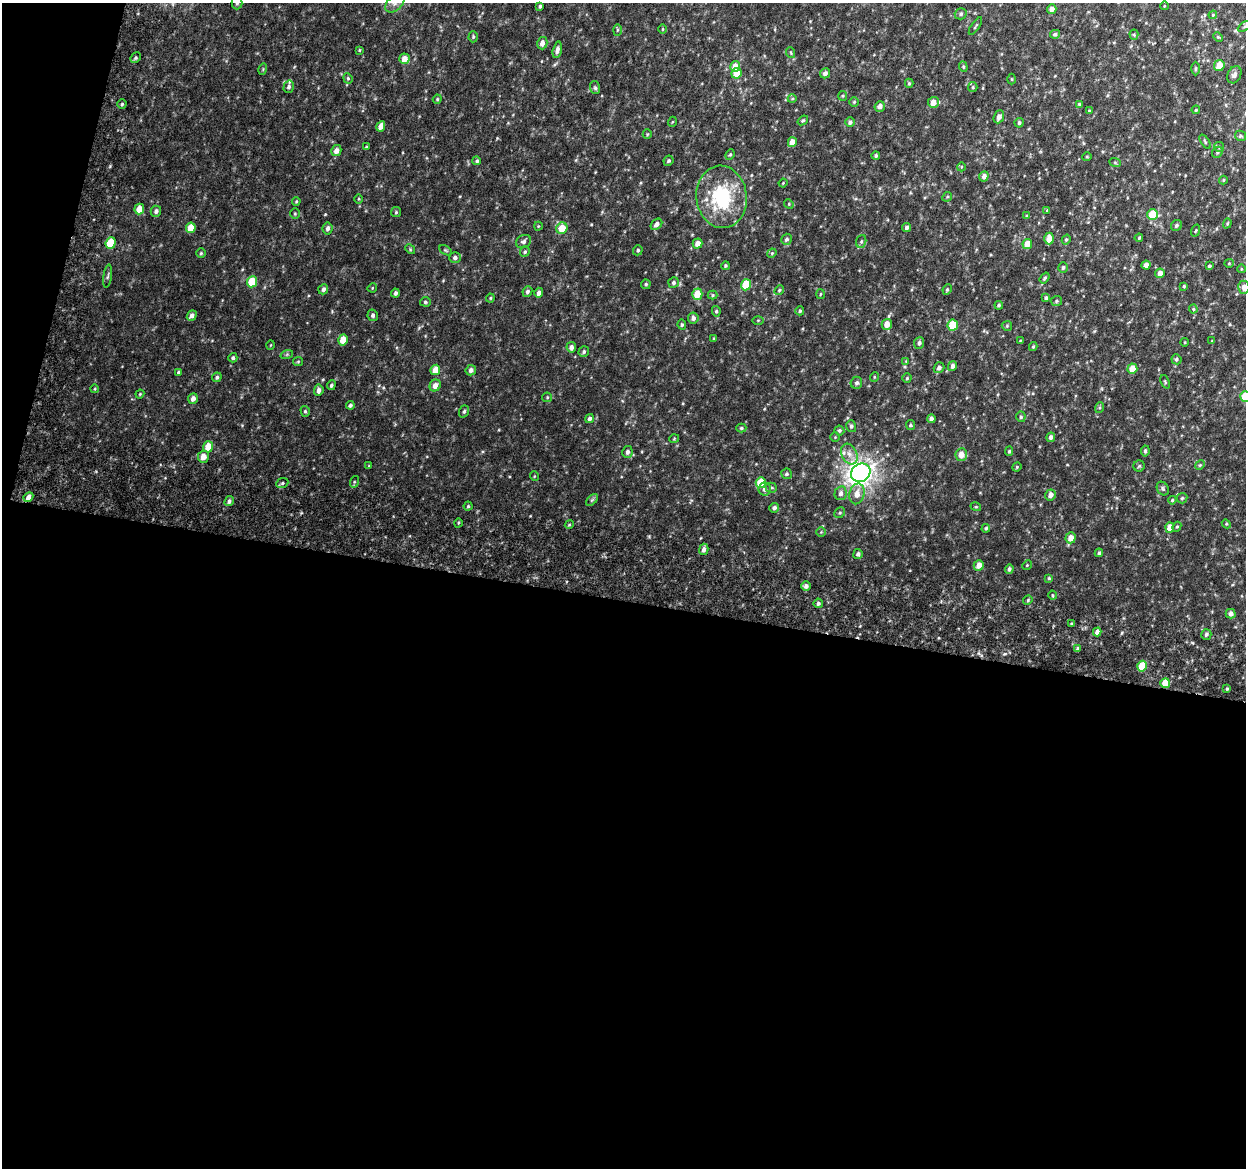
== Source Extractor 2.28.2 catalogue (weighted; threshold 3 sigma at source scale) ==
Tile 13 of 4 x 4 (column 1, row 4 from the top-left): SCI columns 50-1293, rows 308-1473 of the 5084 x 5337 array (HDU 1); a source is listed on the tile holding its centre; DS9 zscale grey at full resolution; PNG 1248 x 1170 px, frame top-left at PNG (2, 3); each listed source drawn as its Kron ellipse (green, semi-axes under 4 px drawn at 4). Shown black and unused: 51% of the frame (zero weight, under 6 of 12 exposures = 5% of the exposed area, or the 3 px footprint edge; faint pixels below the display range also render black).
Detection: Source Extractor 2.28.2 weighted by HDU 2 'WHT'; one run over the whole footprint, this tile lists its part. Background 0.00174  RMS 0.0014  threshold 0.00566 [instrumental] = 3 sigma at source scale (4.09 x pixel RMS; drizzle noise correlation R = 1.36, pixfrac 0.8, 0.0396/0.0396 arcsec/px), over >= 5 px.
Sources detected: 257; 1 too faint to see at this stretch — neither listed nor drawn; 2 inside a brighter listed object's ellipse — not listed separately; the other 254 listed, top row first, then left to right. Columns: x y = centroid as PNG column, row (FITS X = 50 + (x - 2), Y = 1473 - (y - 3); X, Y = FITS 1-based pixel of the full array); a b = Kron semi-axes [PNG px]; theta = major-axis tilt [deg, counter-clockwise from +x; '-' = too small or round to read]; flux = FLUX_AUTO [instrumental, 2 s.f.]
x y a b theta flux
237 3 6 5 - 0.22
395 3 11 7 43 0.69
540 6 4 3 - 0.24
1164 6 4 2 - 0.091
1052 9 5 4 - 0.71
961 14 6 5 - 0.25
1213 15 4 4 - 0.11
975 26 10 3 56 0.16
1245 26 7 4 31 0.22
662 29 5 3 - 0.099
617 30 6 4 88 0.13
1055 34 5 4 - 0.23
1134 35 5 4 - 0.15
473 37 5 4 - 0.17
1218 37 5 4 - 0.15
542 43 6 5 - 0.74
359 50 4 3 - 0.12
557 50 8 4 76 0.5
791 53 5 3 - 0.12
136 58 6 4 46 0.2
404 59 5 5 - 1.1
1219 65 6 5 - 1.6
735 66 5 5 - 1.4
963 67 5 4 - 0.16
263 69 5 3 - 0.12
1196 69 7 3 90 0.17
737 73 5 5 - 2.5
825 73 5 5 - 0.45
1234 75 9 6 64 0.47
348 78 5 4 - 0.16
1012 79 5 3 - 0.12
909 83 4 4 - 0.16
289 87 6 5 - 0.36
973 87 5 4 - 0.16
595 88 6 5 - 0.25
843 96 5 4 - 0.14
437 99 4 4 - 0.16
792 99 4 3 - 0.12
854 102 5 5 - 0.17
933 102 5 5 - 1.1
122 104 4 4 - 0.17
1079 104 4 4 - 0.14
880 106 5 5 - 0.57
1196 110 4 3 - 0.13
1089 111 3 3 - 0.11
999 117 7 5 68 0.57
803 120 6 3 39 0.14
672 122 5 3 - 0.095
850 122 5 4 - 0.39
1019 123 5 4 - 0.25
381 126 5 4 - 0.9
647 134 5 4 - 0.14
1240 136 6 5 - 0.21
792 142 5 4 - 1
1205 142 8 3 -57 0.15
366 147 4 3 - 0.11
1219 147 5 5 - 0.17
336 151 5 5 - 0.71
1217 152 6 5 - 0.21
730 155 5 4 - 0.15
876 155 4 4 - 0.21
1087 156 5 3 - 0.11
477 161 4 4 - 0.22
669 161 5 4 - 0.21
1115 162 6 4 -20 0.15
961 167 4 3 - 0.089
984 176 5 4 - 0.62
1223 180 4 4 - 0.12
783 183 4 3 - 0.1
722 197 31 25 -84 9.1
947 197 5 4 - 0.14
359 199 5 3 - 0.1
296 201 4 3 - 0.14
789 204 5 4 - 0.14
139 209 5 5 - 1.5
1047 210 4 3 - 0.099
156 211 5 5 - 0.38
396 212 5 5 - 0.16
295 214 5 4 - 0.16
1153 214 5 5 - 3
1026 216 4 3 - 0.1
1227 223 5 4 - 0.14
656 224 6 4 43 0.53
1176 225 6 5 - 0.25
538 226 4 4 - 0.11
906 227 4 4 - 0.3
191 228 5 4 - 1.8
328 228 6 5 - 0.37
562 228 6 5 - 1.9
1195 231 6 3 71 0.11
1139 238 4 3 - 0.13
787 239 6 5 - 0.27
1049 239 6 5 - 1.4
1066 240 5 4 - 0.2
861 241 6 5 - 0.21
523 242 8 6 28 0.35
111 243 6 5 - 3.5
698 243 5 5 - 0.85
1027 244 5 4 - 1.4
410 249 5 4 - 0.13
445 250 7 4 -31 0.15
638 250 5 4 - 0.24
525 252 5 5 - 0.21
201 253 5 5 - 0.17
772 253 5 3 - 0.12
455 258 6 5 - 0.38
1229 263 5 4 - 0.13
1146 265 4 4 - 0.54
725 266 4 4 - 0.16
1209 266 3 3 - 0.22
1063 267 5 4 - 0.23
1241 269 4 3 - 0.091
1160 273 5 4 - 0.66
108 276 11 3 82 0.21
1045 278 6 4 52 0.18
252 282 5 5 - 3.4
674 283 5 5 - 0.28
646 284 5 4 - 0.19
746 285 5 5 - 3.4
1184 286 3 3 - 0.14
1244 287 6 5 - 0.69
372 288 5 4 - 0.11
323 289 5 4 - 0.39
947 289 5 3 - 0.16
779 290 5 4 - 0.16
527 292 5 4 - 0.32
395 293 4 3 - 0.31
539 293 5 4 - 0.5
697 294 5 5 - 2.2
820 294 5 3 - 0.11
713 295 5 4 - 0.14
490 298 4 4 - 0.14
1046 298 4 3 - 0.26
1056 301 6 5 - 0.2
425 302 5 4 - 0.2
999 305 4 3 - 0.21
1193 309 4 4 - 0.14
716 311 5 4 - 0.19
800 311 4 4 - 0.18
192 315 6 4 52 0.49
373 315 6 5 - 0.32
693 318 5 5 - 0.38
758 320 5 3 - 0.12
887 324 5 5 - 1.1
682 325 5 4 - 0.16
953 325 6 5 - 3.8
1007 326 5 5 - 0.15
714 338 3 3 - 0.11
343 340 5 4 - 1.5
1020 341 4 3 - 0.087
1212 341 4 3 - 0.095
1185 342 4 3 - 0.092
919 343 6 5 - 0.33
271 345 5 3 - 0.098
571 347 5 4 - 0.49
1033 347 4 3 - 0.16
584 352 5 5 - 0.25
287 354 6 4 19 0.15
233 358 5 4 - 0.24
1176 359 5 5 - 0.2
906 361 4 4 - 0.099
298 362 5 4 - 0.15
952 366 5 4 - 0.43
939 368 6 5 - 0.43
1132 369 5 5 - 1.5
435 370 5 4 - 1.6
471 370 5 5 - 0.47
178 372 4 4 - 0.2
217 377 5 4 - 0.22
874 377 5 3 - 0.1
907 378 4 4 - 0.14
1165 382 7 3 -68 0.14
856 383 6 5 - 0.29
331 385 5 4 - 0.23
435 385 6 5 - 0.8
95 389 4 3 - 0.098
319 390 5 4 - 0.52
140 394 4 3 - 0.12
1245 396 5 5 - 3
547 397 5 4 - 0.14
193 399 5 4 - 0.54
350 405 4 4 - 0.26
1099 408 5 3 - 0.15
305 411 5 4 - 0.2
464 411 6 4 71 0.22
1021 417 5 4 - 0.2
590 419 4 4 - 0.37
931 419 4 4 - 0.42
910 425 5 4 - 0.21
851 426 6 5 - 0.29
741 428 5 4 - 0.18
839 430 5 4 - 0.22
835 437 4 4 - 0.12
1051 437 5 4 - 0.44
674 439 5 3 - 0.1
208 447 5 5 - 1.7
1009 451 5 4 - 0.18
1145 451 5 4 - 0.21
627 452 6 5 - 0.39
849 454 11 7 -62 0.8
961 455 6 6 - 1.1
203 457 6 5 - 0.98
1200 465 5 4 - 0.14
369 466 4 4 - 0.1
1139 466 6 5 - 0.2
1017 467 4 4 - 0.13
861 473 10 9 - 61
786 474 5 5 - 0.23
534 476 5 3 - 0.11
354 482 6 4 73 0.16
761 482 5 5 - 2.5
282 483 6 5 - 0.21
771 488 5 5 - 0.19
764 489 6 6 - 0.53
1163 489 7 5 -59 0.22
841 493 7 6 - 0.51
857 494 10 7 75 1.1
1050 495 5 5 - 0.67
28 497 5 4 - 0.65
1182 498 5 5 - 0.21
592 500 7 4 44 0.2
1172 500 4 4 - 0.16
229 501 5 4 - 0.33
468 506 4 4 - 0.18
976 507 5 3 - 0.11
774 508 5 4 - 0.38
840 513 6 5 - 0.17
458 523 5 3 - 0.12
1226 524 4 4 - 0.15
569 525 4 3 - 0.13
1177 527 5 4 - 0.14
986 528 4 4 - 0.18
1170 528 5 4 - 1.1
821 532 5 5 - 0.15
1071 538 5 5 - 1
704 549 5 4 - 0.46
1099 553 4 3 - 0.21
858 554 5 4 - 0.27
979 565 5 5 - 1
1027 565 5 4 - 0.15
1009 569 4 4 - 0.28
1049 578 4 4 - 0.15
806 586 4 4 - 0.41
1052 595 4 3 - 0.13
1028 600 5 4 - 0.15
818 603 5 4 - 0.24
1231 614 5 5 - 0.5
1071 624 4 3 - 0.15
1097 632 4 4 - 0.57
1206 634 5 5 - 0.28
1078 649 4 4 - 0.24
1142 666 5 5 - 2.9
1165 683 5 4 - 2
1227 689 4 3 - 0.15
Overlapping masked pixels (flux is a lower limit): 2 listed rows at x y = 28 497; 1165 683
Isophote crosses this tile's border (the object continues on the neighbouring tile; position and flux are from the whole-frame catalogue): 5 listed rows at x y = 237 3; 395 3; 1245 26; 1244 287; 1245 396